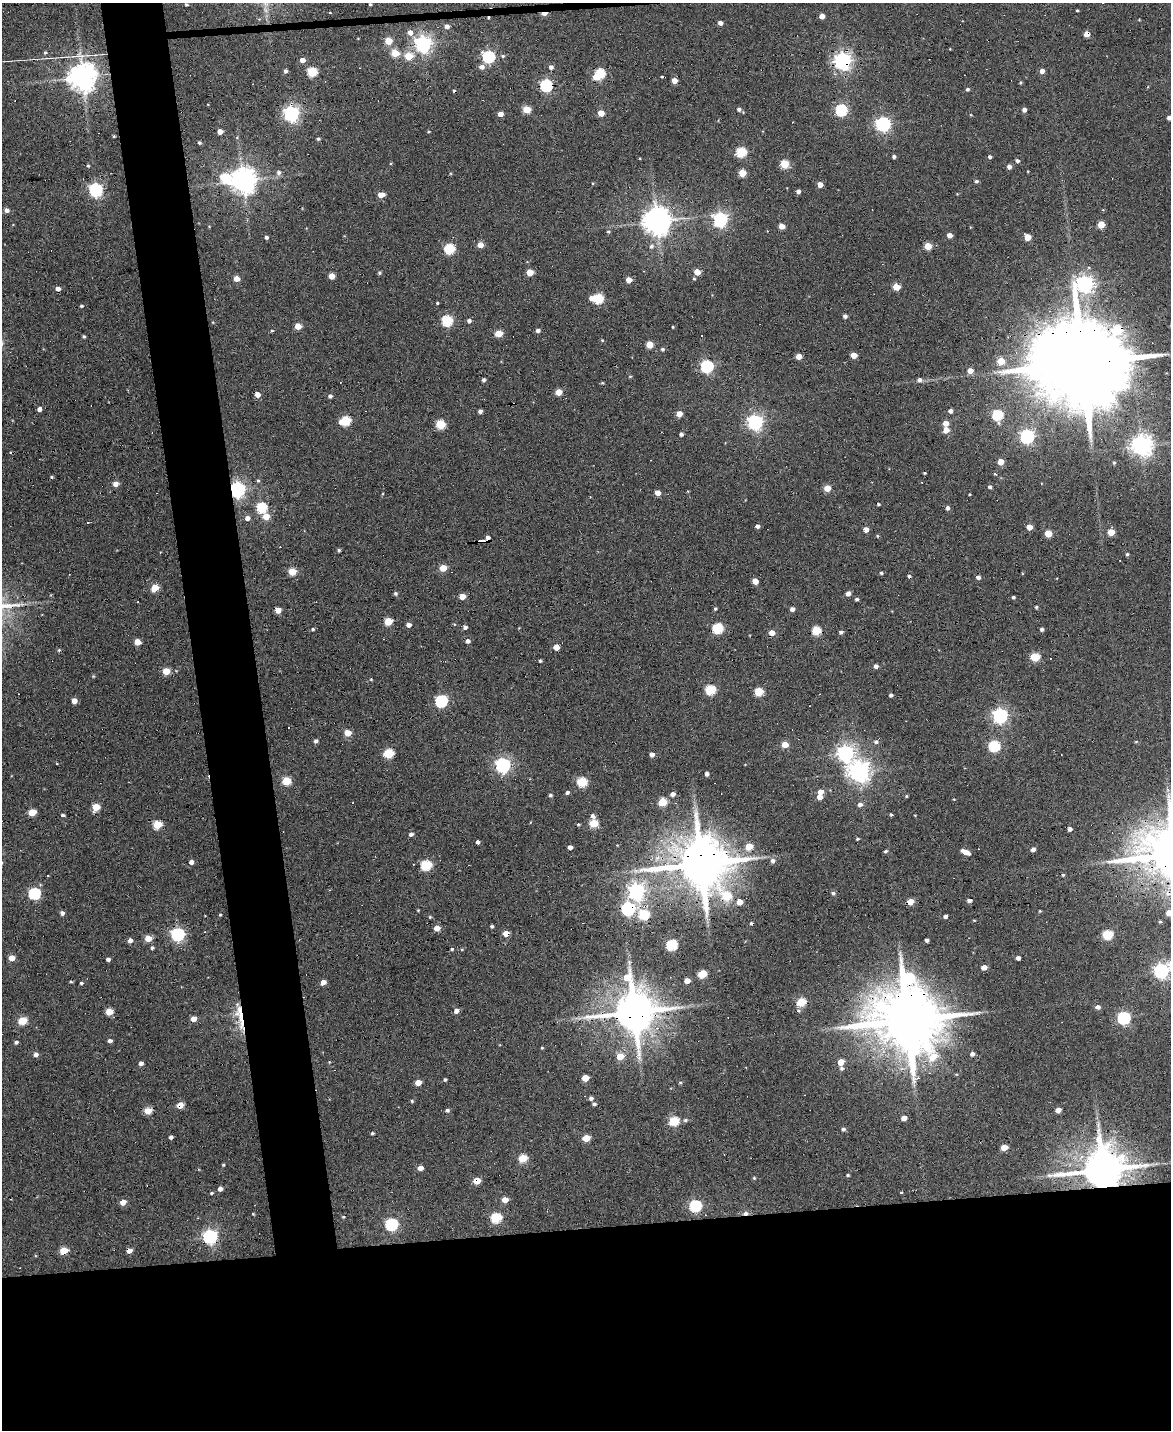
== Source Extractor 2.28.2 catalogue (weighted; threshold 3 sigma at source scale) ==
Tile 11 of 4 x 3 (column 3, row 3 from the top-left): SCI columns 2337-3505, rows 131-1558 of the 4673 x 4652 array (HDU 1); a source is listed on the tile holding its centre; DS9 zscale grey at full resolution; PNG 1173 x 1432 px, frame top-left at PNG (2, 3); no overlay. Shown black and unused: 19% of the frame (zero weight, under 3 of 6 exposures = <1% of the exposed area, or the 3 px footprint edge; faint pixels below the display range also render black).
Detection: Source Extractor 2.28.2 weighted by HDU 2 'WHT'; one run over the whole footprint, this tile lists its part. Background 0.137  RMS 0.0091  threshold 0.0372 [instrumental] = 3 sigma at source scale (4.09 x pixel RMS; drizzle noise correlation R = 1.36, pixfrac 0.8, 0.05/0.05 arcsec/px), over >= 5 px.
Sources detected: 369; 1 inside a brighter object's white glare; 26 cosmic-ray / hot-pixel residue — not listed; the other 342 listed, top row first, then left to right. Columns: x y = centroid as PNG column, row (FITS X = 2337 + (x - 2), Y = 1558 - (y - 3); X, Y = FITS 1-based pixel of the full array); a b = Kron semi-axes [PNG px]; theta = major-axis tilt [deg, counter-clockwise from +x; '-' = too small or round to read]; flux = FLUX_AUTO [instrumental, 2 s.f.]
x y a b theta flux
186 4 3 3 - 1.5
370 4 3 3 - 1.2
1077 10 3 2 - 0.79
330 13 4 2 - 0.52
544 13 6 3 2 11
822 16 4 4 - 7.2
488 18 4 3 - 1
1139 20 4 3 - 0.65
720 23 4 4 - 4.4
447 26 5 4 - 4.3
410 32 6 5 - 5.3
1087 34 4 4 - 11
358 38 3 2 - 0.51
388 41 5 5 - 20
423 44 6 6 - 370
45 52 4 4 - 1.2
395 53 5 4 - 26
409 56 5 5 - 27
503 56 6 4 20 1.3
489 57 6 6 - 120
302 60 4 4 - 5.8
843 61 6 6 - 380
482 67 5 5 - 4.5
551 67 4 4 - 3.2
286 71 4 4 - 2.1
1042 71 4 4 - 5.7
312 72 5 5 - 54
600 73 5 5 - 54
82 77 8 8 - 1200
674 81 4 4 - 8.6
1020 83 4 3 - 1
546 85 6 6 - 92
968 89 4 4 - 1.5
526 109 5 4 - 25
739 109 5 5 - 2.5
841 110 6 5 - 96
1024 110 4 4 - 3.5
291 113 6 6 - 290
601 113 4 4 - 12
500 114 4 4 - 7.4
1169 118 4 4 - 2.7
883 124 7 6 - 210
220 131 4 4 - 7.6
429 131 4 3 - 0.85
114 136 3 2 - 0.9
318 139 4 4 - 1.4
199 143 4 4 - 1.7
741 152 5 5 - 52
894 157 4 3 - 2.2
990 157 4 3 - 1.9
640 158 3 2 - 0.61
1017 161 5 4 - 2.2
784 164 5 5 - 33
88 166 4 3 - 1.2
1009 167 5 5 - 3.2
279 172 6 6 - 3
742 173 5 5 - 22
225 178 7 6 - 46
243 180 8 7 - 1000
976 181 5 4 - 1.6
820 185 4 4 - 7.9
96 190 6 6 - 140
798 191 4 4 - 3.5
381 195 5 4 - 10
6 210 5 4 - 3.9
720 220 6 6 - 220
657 221 8 8 - 1200
1101 224 4 4 - 23
782 226 4 4 - 9.9
608 232 6 5 - 1.3
950 235 4 4 - 5.9
266 237 4 4 - 2.3
1027 237 5 4 - 15
480 245 4 4 - 8.6
652 246 8 7 - 3
928 246 5 4 - 20
449 249 5 5 - 61
530 272 5 4 - 17
697 272 5 4 - 11
379 273 5 5 - 1.3
332 276 4 4 - 12
236 278 4 4 - 10
694 279 4 4 - 0.9
629 280 4 4 - 9.6
1085 284 7 7 - 350
896 287 5 4 - 20
58 289 5 4 - 4.6
591 298 5 4 - 4.9
598 299 5 5 - 55
437 303 3 3 - 0.95
81 306 4 3 - 1.2
845 316 4 3 - 3
447 321 5 5 - 69
469 321 4 4 - 2.6
298 326 4 4 - 15
673 327 3 3 - 0.73
538 330 4 4 - 2.8
272 331 5 3 - 0.88
499 333 5 5 - 14
702 335 3 2 - 1
84 336 4 4 - 1.2
602 340 5 3 - 0.8
650 344 5 5 - 17
662 349 5 5 - 1.5
854 355 5 4 - 9.8
799 356 4 4 - 9.5
1001 361 5 4 - 19
1085 363 36 19 4 25000
707 366 6 6 - 130
970 371 4 4 - 8.4
630 376 5 3 - 0.8
483 380 4 4 - 1.9
920 380 6 5 - 2.5
602 383 4 4 - 0.88
559 392 5 4 - 13
257 395 5 4 - 5.8
330 396 5 5 - 2.3
39 409 4 4 - 3.7
480 411 4 4 - 3
950 411 4 4 - 3.1
679 414 4 4 - 10
997 415 6 5 - 65
346 421 7 5 16 49
755 422 6 6 - 280
946 423 5 4 - 6.7
440 424 6 5 - 40
946 430 4 4 - 11
681 434 4 3 - 2.5
1027 436 6 6 - 200
1142 445 7 7 - 570
1000 462 5 4 - 9.4
1114 463 4 4 - 1
924 473 3 2 - 0.95
995 474 5 3 - 0.82
52 477 4 4 - 1
258 481 5 4 - 1.1
115 484 4 4 - 7.8
990 487 4 4 - 1.8
827 488 5 4 - 13
237 490 6 6 - 270
657 493 4 4 - 8.8
970 494 3 3 - 0.74
878 504 3 3 - 1.1
261 508 5 5 - 64
947 508 5 4 - 2.4
266 516 5 5 - 13
247 518 5 4 - 5
87 522 4 3 - 0.8
757 526 4 4 - 2.7
1029 527 4 4 - 8.4
866 529 4 4 - 6.2
1111 532 5 5 - 16
1048 533 5 5 - 18
877 536 4 4 - 0.94
339 550 4 4 - 1.4
1127 554 4 3 - 1.4
443 568 5 4 - 15
292 571 5 4 - 23
881 573 4 3 - 1.3
978 577 4 4 - 3.3
755 581 5 4 - 8.3
155 588 5 4 - 17
848 593 5 4 - 4.1
395 594 5 5 - 1.6
462 596 4 4 - 10
1013 597 4 3 - 1.4
856 599 4 4 - 1.8
1036 607 4 3 - 1.2
715 609 4 4 - 1.1
792 609 4 4 - 3.4
278 610 5 4 - 10
388 622 5 5 - 25
409 625 4 4 - 4.3
465 627 4 4 - 2.9
718 628 5 5 - 66
313 629 4 4 - 1.4
1042 629 4 4 - 2.2
816 631 5 5 - 37
841 632 4 4 - 2.5
772 633 5 4 - 8.1
468 641 5 4 - 3.5
137 642 5 4 - 14
556 647 4 4 - 10
59 650 5 4 - 1.2
1035 657 6 5 - 34
540 661 3 3 - 1.1
876 666 4 4 - 2.9
166 671 5 5 - 19
93 676 5 4 - 0.89
371 679 4 3 - 0.71
710 690 5 5 - 56
759 692 5 5 - 33
891 695 4 4 - 2
74 701 4 4 - 7.8
441 701 6 6 - 110
1000 716 6 6 - 240
348 733 5 4 - 14
316 741 4 4 - 2.4
876 742 6 5 - 2.2
1136 742 5 3 - 0.83
785 744 5 4 - 13
994 746 6 5 - 78
389 753 5 5 - 45
845 753 7 7 - 320
652 754 4 4 - 4.2
503 765 6 6 - 240
859 772 7 7 - 580
707 774 4 4 - 2.7
286 781 5 5 - 34
582 782 5 5 - 50
567 792 4 4 - 1.9
821 792 5 4 - 7.7
673 794 5 5 - 3.8
550 795 4 4 - 1.5
906 796 4 3 - 0.92
820 797 4 4 - 7.7
954 799 3 2 - 0.59
662 802 5 5 - 29
860 804 6 5 - 3.1
96 807 5 5 - 23
1170 809 40 9 -84 21
32 812 5 4 - 22
63 815 4 4 - 2
891 815 4 3 - 1.2
915 815 3 2 - 0.57
592 816 8 6 -63 2.5
594 824 5 5 - 31
157 825 5 5 - 33
578 825 4 4 - 0.87
1070 829 4 4 - 2.9
411 834 5 4 - 2.8
857 839 3 3 - 1.2
477 842 4 3 - 2.6
749 846 5 4 - 19
570 847 4 4 - 4.1
1033 849 4 4 - 3.2
885 851 4 3 - 1.6
965 852 8 4 -27 7.6
773 861 6 5 - 3
191 862 4 4 - 4.6
701 864 17 14 -29 6000
426 865 6 5 - 67
1063 875 5 3 - 1
636 891 7 6 - 330
833 893 5 4 - 1.8
34 894 5 5 - 95
740 902 5 5 - 9
910 902 4 4 - 14
628 909 6 6 - 170
418 910 4 3 - 0.69
1040 911 3 3 - 0.84
62 913 4 4 - 2.9
1169 913 5 4 - 11
220 915 3 3 - 0.81
644 915 6 5 - 54
945 916 4 4 - 2.4
430 917 4 4 - 0.99
974 920 4 3 - 0.57
1160 922 4 3 - 1.1
492 926 3 3 - 1.5
437 928 5 4 - 8.9
177 934 6 5 - 160
506 934 4 4 - 14
1108 934 5 5 - 51
148 938 5 4 - 15
130 940 5 4 - 4
927 940 4 3 - 2.1
672 945 6 5 - 79
152 948 4 4 - 1.6
452 949 4 4 - 1.1
12 958 4 4 - 12
1018 958 4 4 - 3.2
108 959 4 4 - 2.7
629 962 8 4 -90 2
984 967 5 4 - 6.8
1161 971 6 6 - 250
702 974 6 5 - 29
908 978 17 12 -73 100
687 981 5 4 - 8
71 982 4 2 - 0.92
323 982 5 4 - 7.2
81 983 3 3 - 1.6
801 1002 5 5 - 40
1098 1007 5 4 - 3.5
456 1011 4 4 - 5.4
109 1012 5 4 - 21
634 1012 13 12 - 3700
240 1017 36 8 -81 19
1124 1018 6 5 - 120
193 1019 5 4 - 7.5
907 1020 20 15 -3 9900
22 1021 5 5 - 30
110 1041 4 3 - 3
16 1042 4 3 - 2
542 1048 4 3 - 0.7
36 1054 4 4 - 4.6
972 1054 4 4 - 3
620 1056 5 5 - 16
841 1062 5 4 - 15
141 1063 4 4 - 3.6
841 1068 6 4 -53 1.6
585 1078 5 4 - 15
445 1079 4 3 - 1.3
680 1082 4 4 - 1.1
418 1083 5 4 - 10
591 1098 5 4 - 2.4
412 1101 4 4 - 1.1
594 1104 5 4 - 1.9
180 1105 5 4 - 13
148 1110 5 4 - 23
447 1110 5 4 - 2
1058 1110 4 4 - 6.2
904 1118 4 4 - 6.2
685 1120 6 5 - 1.8
674 1121 5 5 - 51
843 1129 4 4 - 1.9
372 1133 3 3 - 1.3
171 1137 4 4 - 2.7
586 1138 5 4 - 17
1004 1147 5 4 - 12
1081 1157 10 7 52 6
523 1159 5 4 - 33
223 1165 3 3 - 0.87
420 1168 4 4 - 6.6
1103 1169 13 10 10 3800
848 1175 4 3 - 1.1
754 1178 4 4 - 0.91
477 1181 5 4 - 15
220 1189 4 4 - 4.3
901 1192 4 2 - 0.62
211 1193 4 3 - 1
505 1200 5 4 - 9.4
123 1202 5 4 - 9.4
695 1206 6 5 - 110
745 1213 6 4 8 2.7
253 1214 3 3 - 0.72
343 1217 4 3 - 0.68
496 1218 6 5 - 64
391 1224 6 5 - 110
210 1237 6 6 - 230
63 1251 5 4 - 22
129 1251 5 4 - 9
Overlapping masked pixels (flux is a lower limit): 21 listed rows (the first 20) at x y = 544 13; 488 18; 1087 34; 843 61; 546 85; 1085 363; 237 490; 155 588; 701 864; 910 902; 628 909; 506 934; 634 1012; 240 1017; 907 1020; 180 1105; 1103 1169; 477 1181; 745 1213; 210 1237
Isophote crosses this tile's border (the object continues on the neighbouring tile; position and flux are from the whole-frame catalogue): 3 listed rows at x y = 1169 118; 1170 809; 1169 913